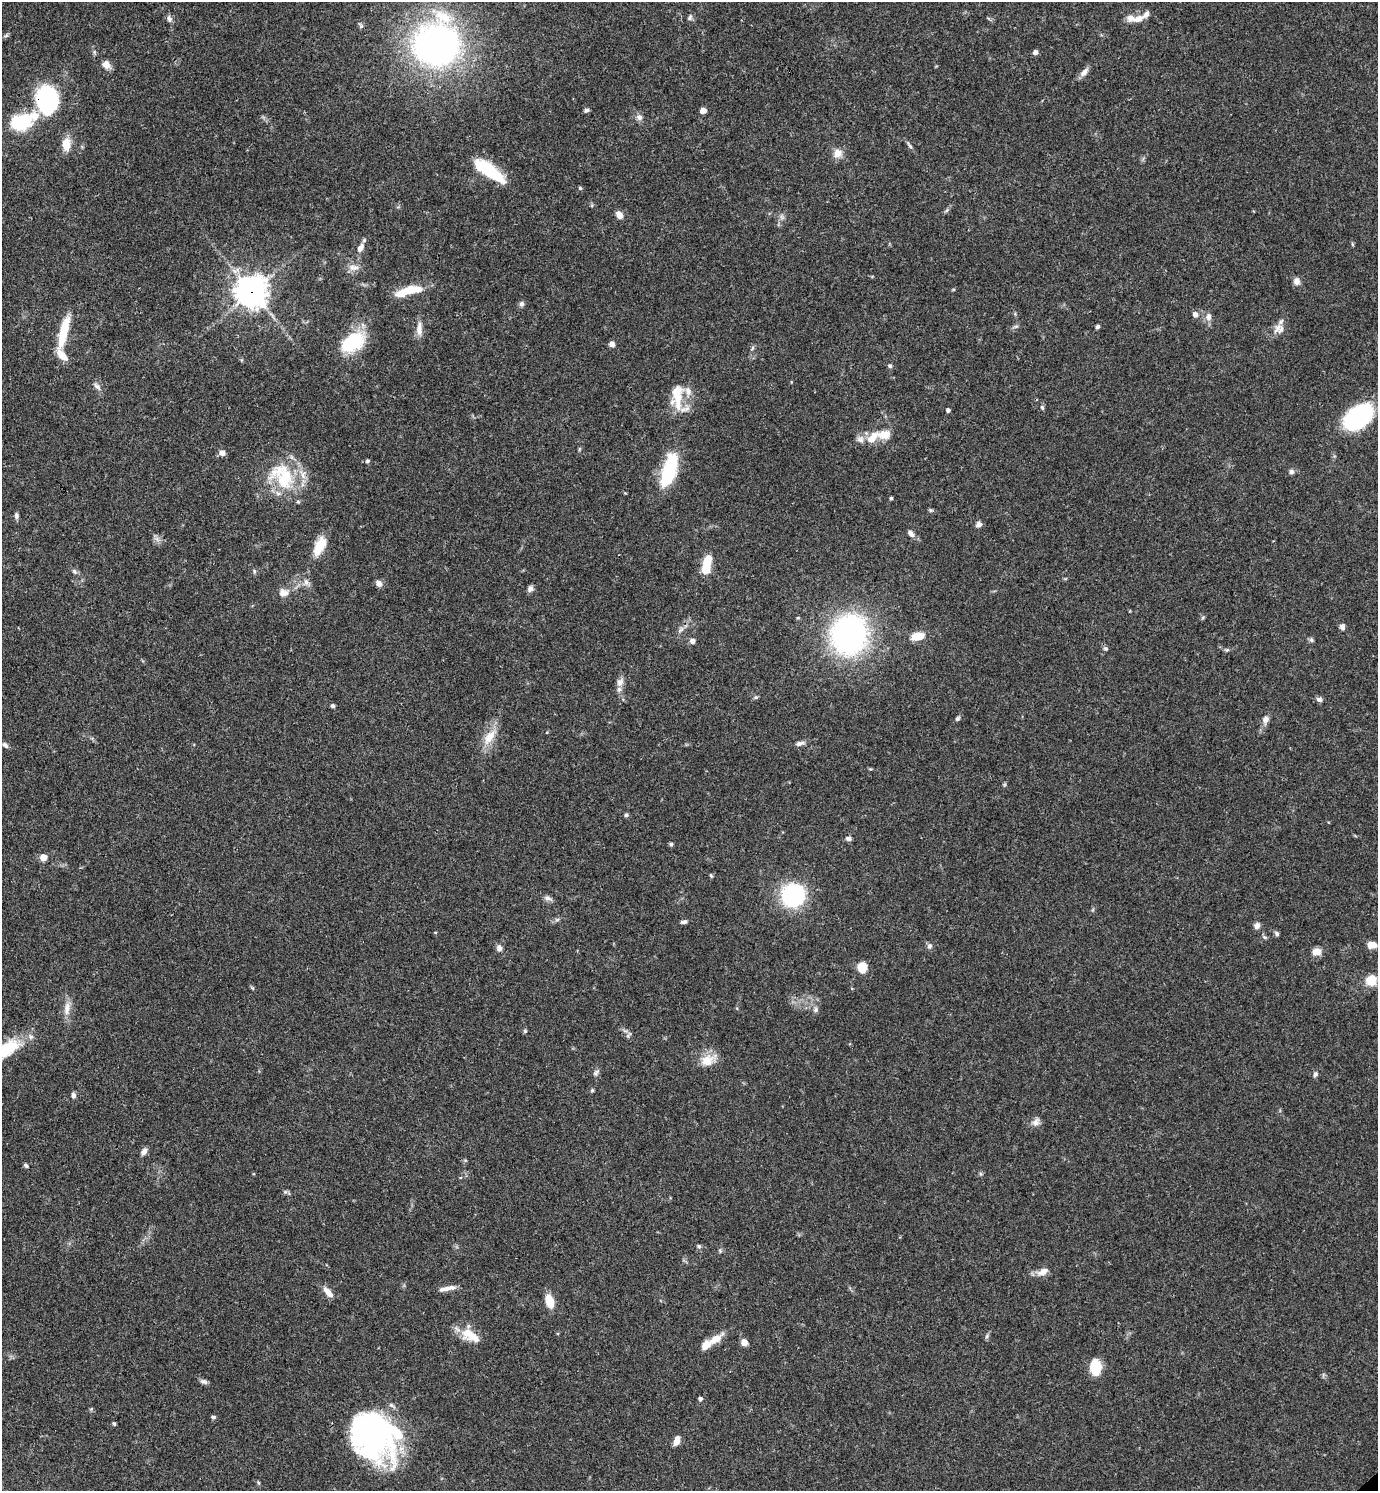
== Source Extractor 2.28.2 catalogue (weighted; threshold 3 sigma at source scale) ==
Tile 11 of 4 x 4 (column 3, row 3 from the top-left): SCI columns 3050-4425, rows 1491-2979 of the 5958 x 5961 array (HDU 1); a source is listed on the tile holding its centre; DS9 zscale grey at full resolution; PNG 1380 x 1493 px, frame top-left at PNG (2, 2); no overlay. Shown black and unused: <1% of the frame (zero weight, under 3 of 4 exposures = <1% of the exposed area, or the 3 px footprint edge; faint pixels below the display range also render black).
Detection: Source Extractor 2.28.2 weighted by HDU 2 'WHT'; one run over the whole footprint, this tile lists its part. Background 0.0392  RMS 0.0026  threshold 0.0116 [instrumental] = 3 sigma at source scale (4.5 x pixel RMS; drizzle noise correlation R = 1.50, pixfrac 1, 0.05/0.05 arcsec/px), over >= 5 px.
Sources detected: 146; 4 inside a brighter object's white glare — not listed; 10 inside a brighter listed object's ellipse — not listed separately; the other 132 listed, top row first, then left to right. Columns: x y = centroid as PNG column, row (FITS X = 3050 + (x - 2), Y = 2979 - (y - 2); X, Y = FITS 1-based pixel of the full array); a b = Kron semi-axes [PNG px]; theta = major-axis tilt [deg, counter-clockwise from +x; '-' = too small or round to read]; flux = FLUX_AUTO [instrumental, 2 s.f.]
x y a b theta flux
690 17 8 6 80 0.65
1139 18 13 8 21 2.3
169 19 10 6 -69 0.87
6 35 6 5 - 0.44
436 44 38 37 - 110
1035 52 6 6 - 0.74
106 65 10 8 -40 2
1084 72 13 7 49 1.4
47 100 16 13 -77 60
586 110 7 5 19 0.55
703 110 6 5 - 1.5
34 116 24 15 -1 5
639 117 9 7 -47 1.1
18 122 20 16 -61 8.5
66 144 15 10 88 3.6
910 146 6 4 -45 0.43
838 153 11 9 33 2.4
490 171 35 11 -37 15
580 188 5 5 - 0.37
619 215 8 6 -57 1.9
1352 244 6 3 -71 0.29
360 248 12 8 61 1.6
353 267 15 8 -2 1.8
1297 281 8 7 - 1.4
412 290 25 10 6 5.8
252 292 11 11 - 340
521 304 7 6 - 0.69
1195 314 7 6 - 1.1
1208 317 10 8 87 1.4
1016 326 7 4 18 0.46
1098 326 4 4 - 0.61
1278 328 18 9 51 2.2
419 329 19 7 88 2.2
63 332 39 9 76 8.2
352 342 27 17 33 15
612 344 6 6 - 1.1
752 348 6 4 71 0.41
890 366 6 5 - 0.52
97 386 12 6 -45 1
677 396 35 14 90 7.3
1042 408 7 4 -64 0.42
948 410 4 4 - 0.82
1358 417 30 18 40 30
872 438 20 10 49 3.7
222 453 7 7 - 1.2
367 461 6 5 - 0.48
669 470 36 13 74 18
1291 472 6 6 - 0.72
282 476 42 28 -49 16
891 498 3 3 - 0.49
931 510 6 4 17 0.35
16 516 8 5 -90 0.66
979 524 8 7 - 0.88
911 534 11 6 -46 1
157 539 9 4 -54 0.81
320 546 22 10 65 5.9
707 562 17 10 80 5.1
74 571 8 6 -46 0.62
254 571 6 4 85 0.43
306 582 10 8 -73 1.2
379 583 8 7 - 1.3
530 589 8 7 - 0.89
283 593 13 9 2 2
798 618 5 3 - 0.26
1342 627 6 6 - 0.92
680 630 11 5 45 0.9
849 635 30 26 73 77
918 636 14 8 12 4
1311 640 6 5 - 0.52
692 641 6 6 - 0.94
1106 648 6 6 - 0.5
1227 650 6 5 - 0.43
620 682 13 9 63 1.7
756 697 6 4 43 0.39
1319 699 8 7 - 0.78
333 706 5 4 - 0.5
957 719 7 5 45 0.52
1266 719 11 8 75 1.3
489 737 26 12 56 4.5
800 743 12 5 10 1
5 745 9 5 -44 0.76
626 815 6 5 - 0.47
848 838 7 6 - 0.76
671 844 5 5 - 0.4
43 857 5 5 - 3.9
711 875 6 4 -67 0.33
792 896 15 14 - 36
547 898 10 6 -15 0.89
557 920 7 4 1 0.48
684 922 8 4 10 0.69
1257 926 7 6 - 1.2
1277 934 7 5 -52 0.53
1264 937 7 5 -14 0.43
1372 945 9 6 -5 2.8
930 946 7 6 - 0.79
499 948 9 6 -71 1.1
1316 952 8 7 - 2.8
862 967 10 9 - 4.3
1371 980 12 11 - 4.7
67 1008 21 8 81 2.4
816 1010 7 6 - 0.68
525 1031 6 5 - 0.45
628 1035 10 5 54 0.55
5 1050 41 15 30 12
708 1060 22 13 28 4
596 1073 10 5 42 0.65
1315 1074 7 5 73 0.67
592 1090 5 4 - 0.36
73 1095 7 5 -84 0.84
1036 1122 12 8 58 1.4
144 1151 9 6 57 1.2
26 1165 6 4 -35 0.5
285 1192 6 6 - 0.47
699 1246 6 5 - 0.48
720 1251 7 4 -78 0.4
1043 1272 15 8 24 2.2
450 1288 15 7 5 1.6
328 1292 14 6 -48 2.3
549 1301 13 7 -73 4.8
471 1336 27 12 -34 5.5
987 1336 6 4 50 0.46
716 1339 21 9 34 3.5
744 1342 6 6 - 2
1095 1368 16 11 -84 6.1
203 1381 10 6 -21 0.78
700 1399 5 5 - 0.54
91 1409 5 5 - 0.32
213 1417 5 4 - 0.57
114 1424 5 4 - 0.41
370 1435 51 39 -29 70
677 1441 11 6 73 2.1
259 1483 5 3 - 0.32
Overlapping masked pixels (flux is a lower limit): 2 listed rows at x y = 47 100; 252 292
Isophote crosses this tile's border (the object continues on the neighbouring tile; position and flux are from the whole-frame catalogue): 1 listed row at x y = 5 1050